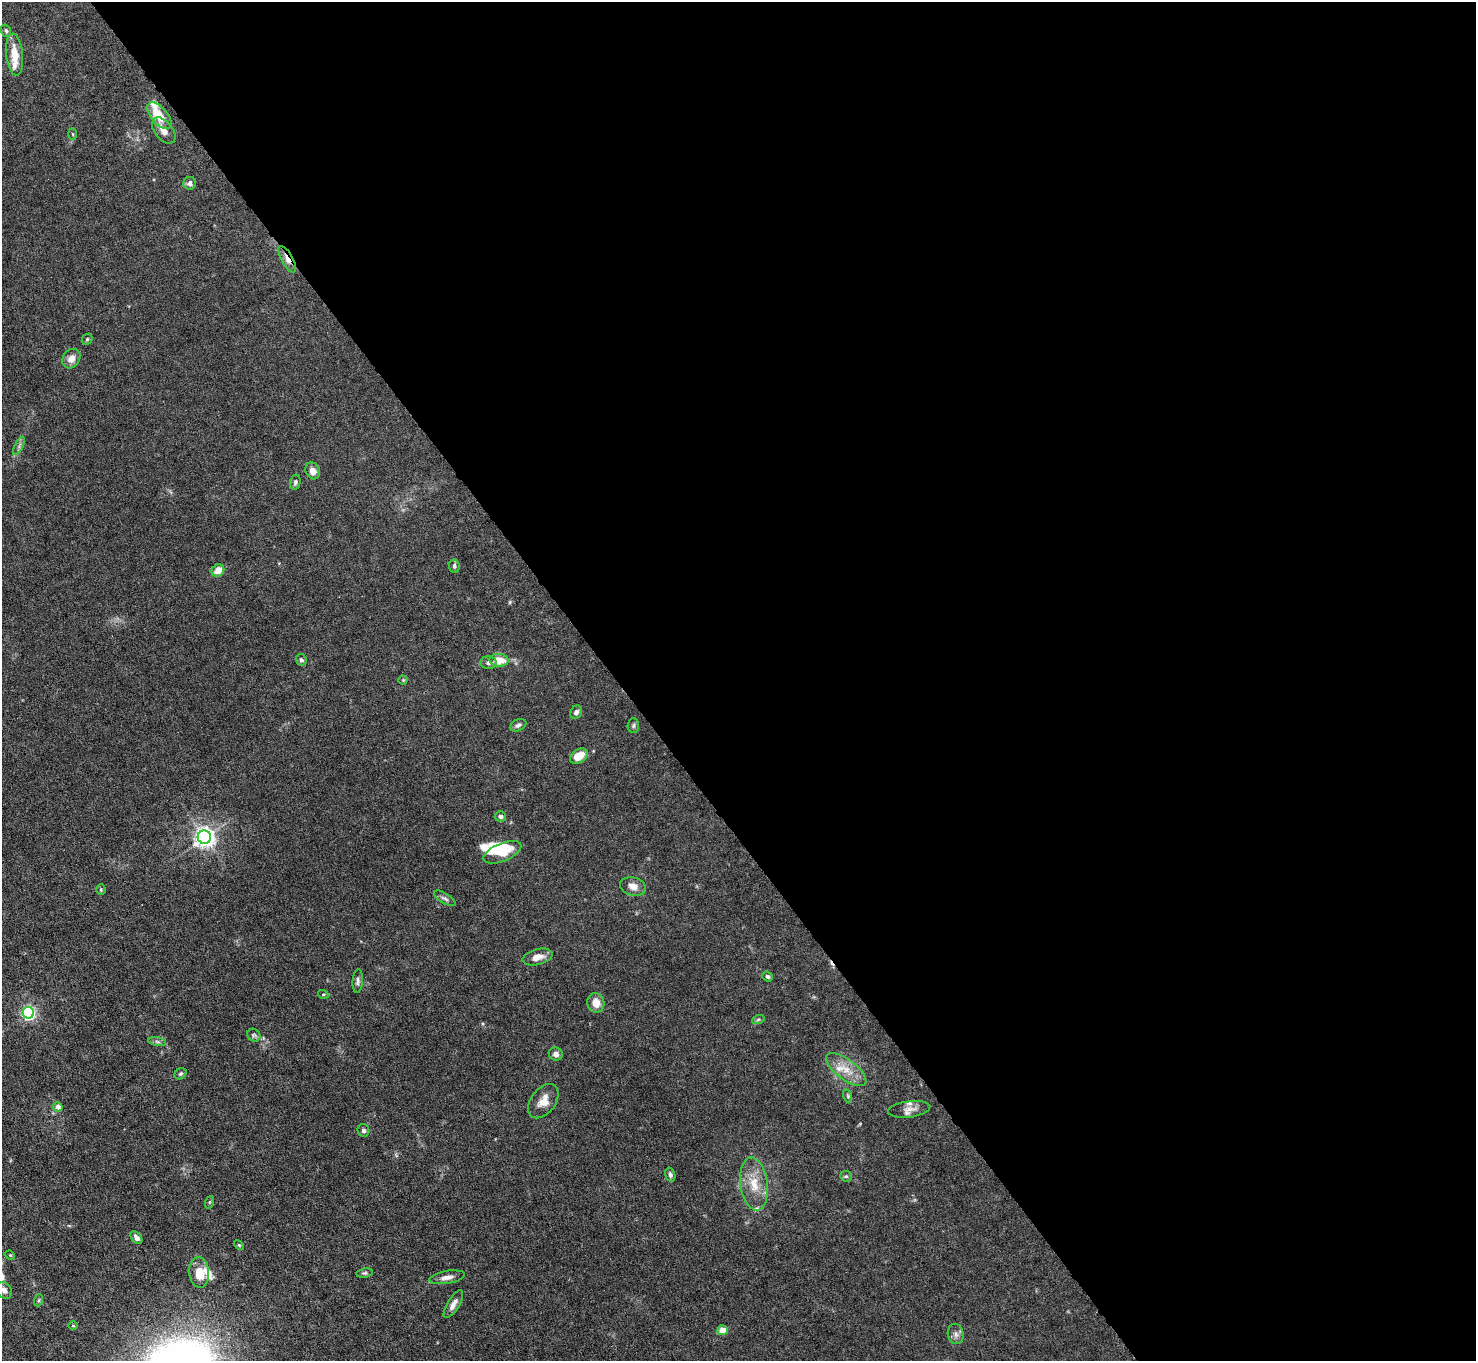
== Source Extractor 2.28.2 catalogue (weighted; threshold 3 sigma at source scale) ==
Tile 8 of 4 x 4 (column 4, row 2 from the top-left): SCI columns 4421-5894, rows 2875-4233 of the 5894 x 5887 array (HDU 1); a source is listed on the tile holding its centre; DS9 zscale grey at full resolution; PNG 1478 x 1363 px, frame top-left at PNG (2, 2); each listed source drawn as its Kron ellipse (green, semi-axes under 4 px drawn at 4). Shown black and unused: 58% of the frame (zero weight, under 4 of 8 exposures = <1% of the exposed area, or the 3 px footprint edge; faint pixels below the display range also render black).
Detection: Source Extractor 2.28.2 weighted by HDU 2 'WHT'; one run over the whole footprint, this tile lists its part. Background 0.0531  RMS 0.0029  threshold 0.0118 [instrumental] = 3 sigma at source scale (4.09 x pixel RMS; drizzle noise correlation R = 1.36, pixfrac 0.8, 0.05/0.05 arcsec/px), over >= 5 px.
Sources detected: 70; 2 inside a brighter object's white glare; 1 cosmic-ray / hot-pixel residue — neither listed nor drawn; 6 inside a brighter listed object's ellipse — not listed separately; the other 61 listed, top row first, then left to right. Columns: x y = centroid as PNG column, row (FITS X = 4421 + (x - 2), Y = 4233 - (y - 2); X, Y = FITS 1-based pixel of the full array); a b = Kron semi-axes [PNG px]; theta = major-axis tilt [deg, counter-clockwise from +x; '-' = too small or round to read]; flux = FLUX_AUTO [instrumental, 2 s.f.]
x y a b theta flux
6 31 6 5 - 0.46
15 55 21 8 -84 4.9
159 116 16 8 -51 5.5
164 131 15 9 -51 2.2
72 134 5 3 - 0.28
190 183 6 6 - 1
287 259 15 5 -61 1.8
87 339 6 5 - 0.35
71 359 10 8 54 2
19 446 10 4 62 0.66
313 471 9 7 -64 2
295 482 7 5 77 0.65
454 566 7 5 -81 0.56
218 570 7 5 41 2.8
301 660 6 5 - 0.64
499 660 9 6 -3 4.5
488 663 8 6 -2 0.89
403 680 4 4 - 0.25
576 712 7 5 56 0.93
518 725 8 5 25 0.77
633 725 7 5 87 0.58
579 756 9 6 33 3.9
500 816 6 5 - 0.76
204 837 7 6 - 150
502 852 20 9 22 5.2
633 886 13 9 -15 2
101 890 5 4 - 0.34
445 898 12 5 -31 0.81
538 957 15 7 14 2.3
768 976 5 4 - 0.55
358 981 12 5 85 0.81
323 994 5 3 - 0.28
596 1003 9 8 - 2.9
28 1013 6 5 - 53
758 1020 6 4 20 0.43
254 1035 7 6 - 0.59
157 1042 9 4 -9 0.59
556 1054 7 6 - 1.2
846 1070 24 10 -36 4.4
180 1074 6 5 - 0.44
848 1096 6 4 -72 0.4
543 1101 19 12 53 3.4
58 1107 5 4 - 1.6
909 1109 21 8 7 2
363 1130 6 6 - 0.64
670 1175 7 5 -74 0.68
846 1176 6 5 - 0.44
754 1184 26 13 -82 5.8
210 1202 6 4 70 0.33
136 1238 7 5 -52 1.1
239 1245 6 3 -44 0.29
10 1255 5 4 - 0.26
199 1272 15 10 -85 4.8
364 1273 8 5 10 0.53
447 1277 18 6 10 1.7
4 1290 9 7 -54 1.2
39 1300 6 4 71 0.36
453 1304 16 6 58 1.7
73 1326 5 3 - 0.27
723 1330 5 5 - 3.1
956 1334 10 8 -80 1.1
Overlapping masked pixels (flux is a lower limit): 1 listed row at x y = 287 259